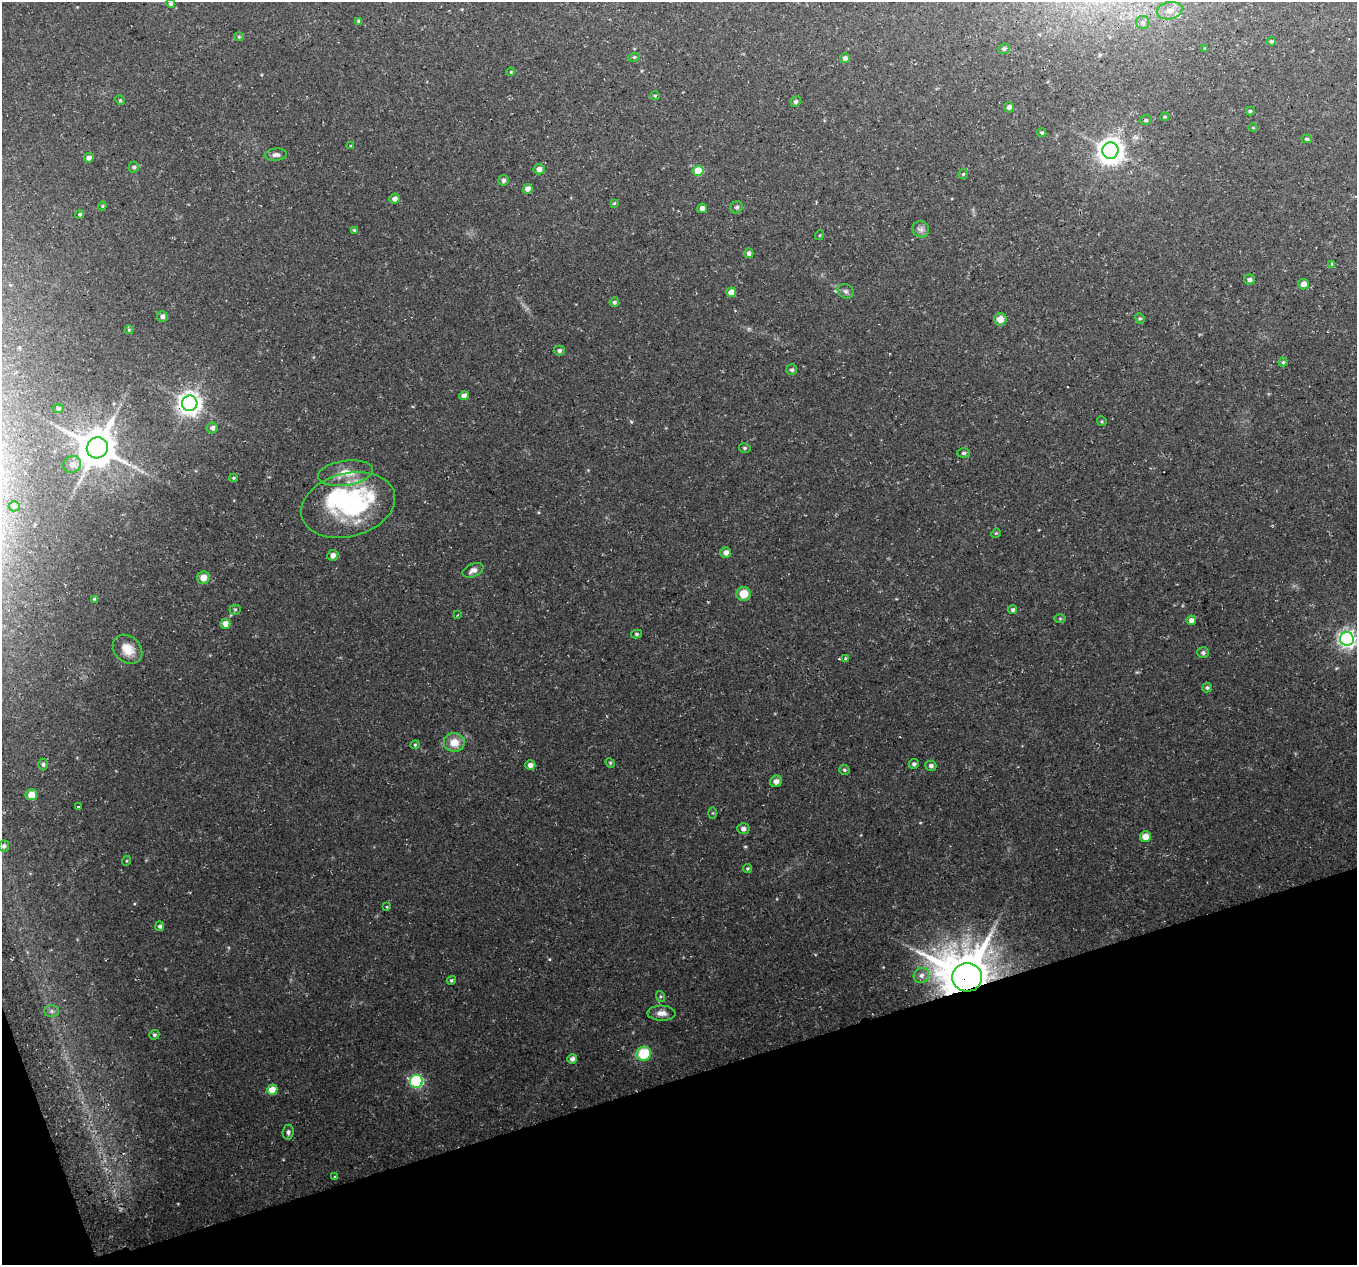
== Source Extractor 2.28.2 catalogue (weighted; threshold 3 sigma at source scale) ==
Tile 14 of 4 x 4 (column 2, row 4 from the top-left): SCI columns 1386-2740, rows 83-1345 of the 5483 x 5271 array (HDU 1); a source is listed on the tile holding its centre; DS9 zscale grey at full resolution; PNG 1359 x 1267 px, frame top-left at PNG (2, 2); each listed source drawn as its Kron ellipse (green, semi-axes under 4 px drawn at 4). Shown black and unused: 16% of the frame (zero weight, under 3 of 4 exposures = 3% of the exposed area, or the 3 px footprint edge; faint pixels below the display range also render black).
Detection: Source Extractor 2.28.2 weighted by HDU 2 'WHT'; one run over the whole footprint, this tile lists its part. Background 0.0636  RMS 0.0047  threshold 0.021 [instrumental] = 3 sigma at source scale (4.5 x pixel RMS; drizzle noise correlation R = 1.50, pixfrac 1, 0.0396/0.0396 arcsec/px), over >= 5 px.
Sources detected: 122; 1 inside a brighter object's white glare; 1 cosmic-ray / hot-pixel residue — neither listed nor drawn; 2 inside a brighter listed object's ellipse — not listed separately; the other 118 listed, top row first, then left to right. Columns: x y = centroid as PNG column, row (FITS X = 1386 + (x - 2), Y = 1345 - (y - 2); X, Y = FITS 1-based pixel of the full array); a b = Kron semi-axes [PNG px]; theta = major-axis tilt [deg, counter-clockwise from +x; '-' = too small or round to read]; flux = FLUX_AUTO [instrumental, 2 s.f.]
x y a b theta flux
171 4 4 4 - 0.82
1170 11 13 8 11 3
358 21 4 3 - 0.65
1143 23 6 6 - 1.2
239 37 4 4 - 0.51
1271 41 4 4 - 0.68
1205 48 4 2 - 0.27
1004 49 6 5 - 0.99
634 57 6 3 17 0.54
845 58 5 4 - 1.7
511 72 4 3 - 0.4
655 96 5 4 - 0.49
120 100 5 4 - 0.51
796 102 5 5 - 1
1009 107 5 5 - 1.7
1250 111 4 3 - 0.64
1165 117 4 3 - 0.45
1146 120 6 5 - 0.86
1253 128 5 3 - 0.37
1042 133 5 4 - 0.67
1307 139 5 4 - 0.79
351 146 4 4 - 0.57
1110 151 8 8 - 490
276 155 11 6 3 1.5
89 158 5 5 - 2.3
134 167 5 5 - 1
539 169 5 5 - 2.8
698 171 5 5 - 14
963 174 5 4 - 0.54
503 180 5 5 - 1.4
528 189 5 4 - 3.3
395 199 5 5 - 2.3
614 203 4 3 - 0.4
102 206 4 4 - 0.52
737 207 6 5 - 0.83
702 208 5 4 - 2.4
80 214 4 4 - 0.83
921 229 8 8 - 1.7
354 230 4 4 - 0.49
820 235 5 3 - 0.42
749 253 5 4 - 1.4
1332 265 3 3 - 1.8
1249 279 5 5 - 1.4
1304 284 5 5 - 3
846 291 8 7 - 1.3
731 292 5 5 - 4.9
614 302 5 4 - 0.9
162 316 5 5 - 1.8
1140 318 5 4 - 0.65
1000 319 6 6 - 4.4
129 330 4 4 - 0.46
559 350 5 5 - 1.3
1283 362 4 4 - 0.61
792 370 5 5 - 0.95
464 396 4 4 - 3.1
190 403 8 7 - 360
58 408 5 4 - 1.3
1102 421 5 4 - 0.56
212 428 5 5 - 2
97 448 11 10 - 1200
745 448 6 4 -15 0.73
964 453 6 4 0 0.78
72 464 9 8 - 3.5
345 473 27 12 9 8.4
233 478 4 4 - 0.47
348 505 48 31 14 56
14 506 5 5 - 0.74
996 533 5 4 - 0.44
726 552 5 5 - 2.8
333 555 5 5 - 2.3
473 570 11 6 24 2.2
203 578 6 6 - 4.4
744 594 7 7 - 7
94 599 4 4 - 0.49
235 610 5 5 - 0.68
1013 610 4 4 - 1
458 615 3 2 - 0.41
1060 618 6 4 0 0.49
1191 620 5 4 - 2
225 624 5 5 - 3.2
636 634 5 4 - 0.69
1347 639 7 7 - 190
128 649 16 12 -43 6.8
1203 653 6 5 - 1.1
845 658 3 3 - 1
1207 688 5 4 - 0.75
454 742 10 9 - 6.3
415 745 5 4 - 0.54
610 763 5 4 - 0.58
43 764 6 4 -88 0.83
914 764 5 5 - 1.1
530 765 5 5 - 2.3
931 766 5 5 - 1.4
844 770 5 5 - 0.89
776 781 6 5 - 1.9
31 795 6 5 - 5.3
78 807 3 3 - 2.1
712 813 5 3 - 0.48
743 829 6 5 - 1.6
1145 837 5 5 - 4.7
4 846 6 5 - 1.3
126 861 5 3 - 0.4
747 869 5 4 - 0.6
387 907 4 3 - 0.35
160 926 5 4 - 1.1
921 975 8 7 - 1.9
967 977 15 14 - 2300
451 980 5 4 - 0.62
660 996 5 3 - 0.58
52 1011 7 6 - 1.2
662 1013 14 7 -2 3.1
154 1035 5 4 - 0.75
644 1054 7 7 - 17
572 1059 5 5 - 1.9
416 1081 6 6 - 67
272 1090 5 5 - 7
288 1132 7 5 84 1.2
335 1177 3 3 - 1.7
Overlapping masked pixels (flux is a lower limit): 4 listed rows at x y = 190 403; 97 448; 1347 639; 967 977